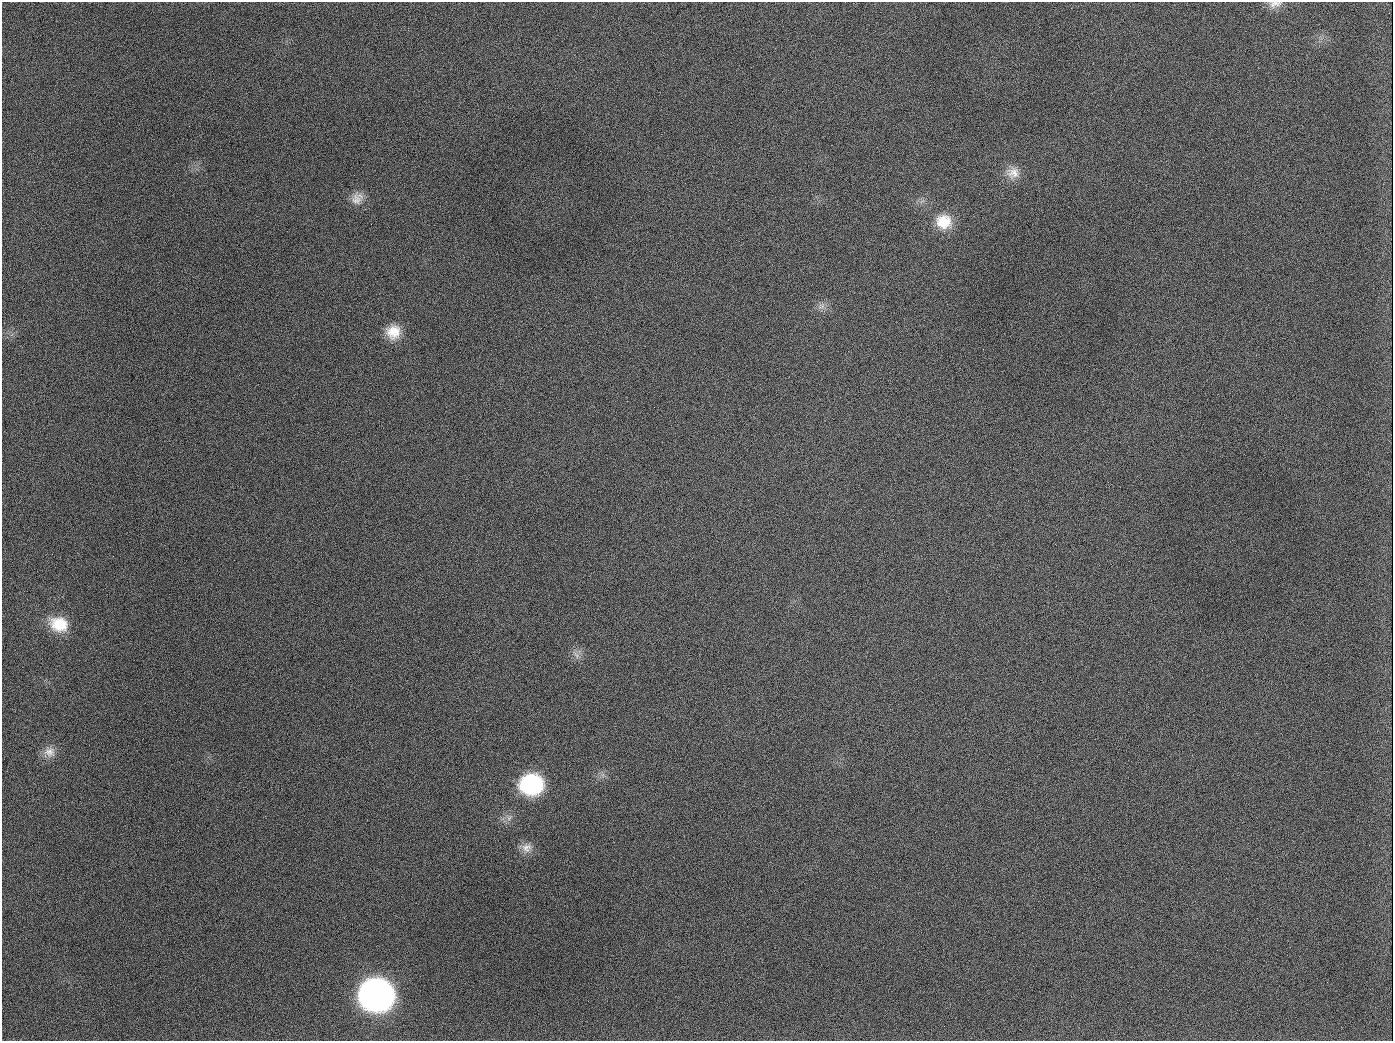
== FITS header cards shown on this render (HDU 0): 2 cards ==
NAXIS1  =                 1391
NAXIS2  =                 1039

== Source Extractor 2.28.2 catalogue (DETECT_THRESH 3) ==
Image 1391 x 1039 px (HDU 0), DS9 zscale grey, 1 PNG px = 1 image px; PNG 1395 x 1043 px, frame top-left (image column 1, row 1039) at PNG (2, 2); no overlay
Background 1730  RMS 75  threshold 226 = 3 sigma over >= 5 px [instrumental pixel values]
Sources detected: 15; all 15 listed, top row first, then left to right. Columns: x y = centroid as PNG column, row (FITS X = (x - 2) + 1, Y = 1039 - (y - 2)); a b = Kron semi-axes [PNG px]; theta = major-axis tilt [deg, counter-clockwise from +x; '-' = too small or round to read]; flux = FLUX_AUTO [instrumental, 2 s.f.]
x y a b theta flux
1275 4 19 9 10 3.9e+04
189 126 2 2 - 6.3e+03
1013 173 18 17 - 7.2e+04
356 199 17 14 73 5.5e+04
944 221 20 18 -9 1.3e+05
821 306 12 6 24 2.5e+04
393 332 17 17 - 1.0e+05
654 407 2 2 - 3.4e+03
59 624 22 17 -20 1.5e+05
576 655 12 5 -54 2.3e+04
49 752 16 14 -11 5.1e+04
531 784 21 18 4 5.3e+05
527 848 15 13 23 4.8e+04
376 995 21 19 -6 3.7e+06
944 1026 3 2 - 5.1e+03
At the frame edge (FLAGS 8, measured only in part): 1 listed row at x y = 1275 4